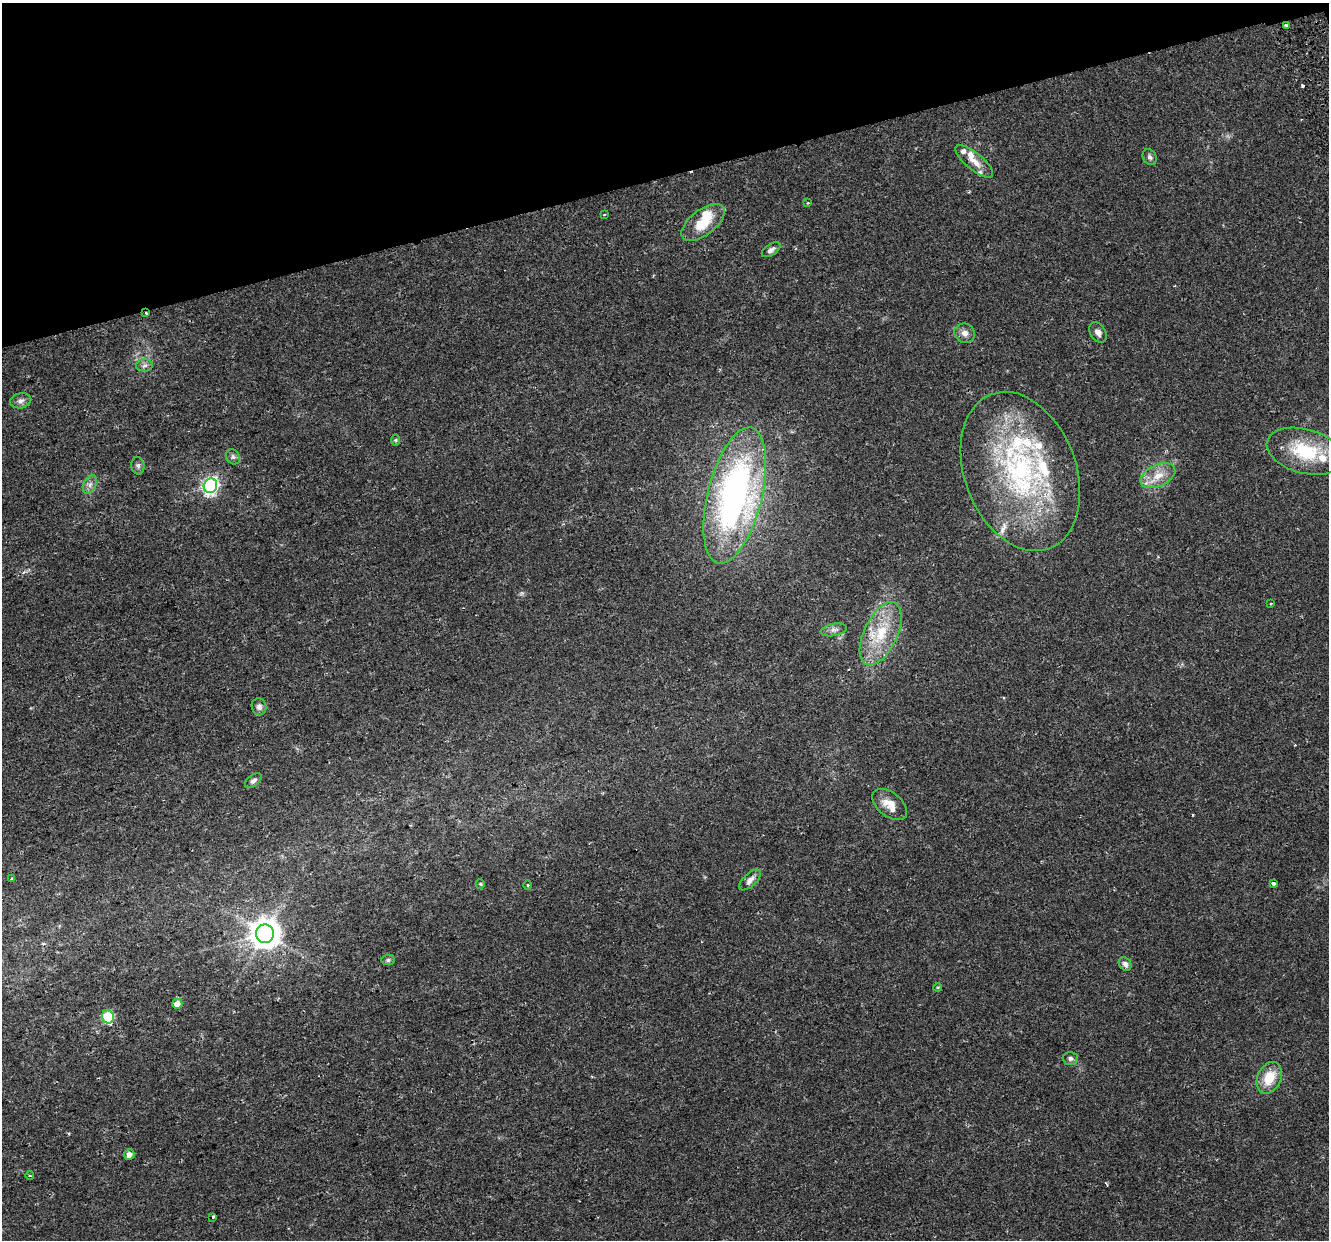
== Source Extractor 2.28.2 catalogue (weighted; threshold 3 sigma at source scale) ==
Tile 3 of 4 x 4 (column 3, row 1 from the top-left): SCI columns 2711-4037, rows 3791-5028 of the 5422 x 5159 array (HDU 1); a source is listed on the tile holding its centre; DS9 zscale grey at full resolution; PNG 1331 x 1242 px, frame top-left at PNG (2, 3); each listed source drawn as its Kron ellipse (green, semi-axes under 4 px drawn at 4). Shown black and unused: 14% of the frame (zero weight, under 2 of 3 exposures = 3% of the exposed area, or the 3 px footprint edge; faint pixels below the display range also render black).
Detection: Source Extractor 2.28.2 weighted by HDU 2 'WHT'; one run over the whole footprint, this tile lists its part. Background 0.0356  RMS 0.005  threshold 0.0226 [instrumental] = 3 sigma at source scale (4.5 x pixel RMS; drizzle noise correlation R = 1.50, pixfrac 1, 0.0396/0.0396 arcsec/px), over >= 5 px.
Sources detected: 58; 1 too faint to see at this stretch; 4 cosmic-ray / hot-pixel residue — neither listed nor drawn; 10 inside a brighter listed object's ellipse — not listed separately; the other 43 listed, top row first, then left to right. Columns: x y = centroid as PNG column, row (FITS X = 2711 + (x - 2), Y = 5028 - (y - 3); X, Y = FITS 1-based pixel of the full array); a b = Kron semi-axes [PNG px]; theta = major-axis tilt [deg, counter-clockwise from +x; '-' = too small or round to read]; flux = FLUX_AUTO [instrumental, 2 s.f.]
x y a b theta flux
1286 25 3 3 - 1.4
1150 157 8 6 -63 1.2
974 161 23 8 -39 5.7
808 203 3 2 - 0.7
604 215 3 2 - 0.43
703 222 25 12 37 13
771 250 10 5 33 1.8
146 313 4 2 - 0.47
1098 332 11 7 -56 2.5
965 333 10 9 - 2.9
145 365 8 6 3 1.5
21 401 11 7 13 2.1
396 440 6 4 89 0.63
1305 451 39 22 -15 27
233 457 8 6 -55 1.4
138 466 8 6 -83 1.4
1020 471 82 56 -69 110
1158 476 18 11 25 7.3
90 485 10 6 63 2.1
210 486 7 6 - 130
735 495 70 27 76 160
1270 604 3 2 - 0.5
834 630 13 6 10 2.2
881 633 34 16 65 21
259 707 8 7 - 1.9
253 781 10 5 38 1.6
890 804 20 12 -39 7.1
12 879 4 3 - 2
750 880 13 6 44 2.7
480 884 5 4 - 0.6
1274 884 4 3 - 3.1
527 885 5 3 - 0.48
265 934 9 9 - 820
388 960 7 5 0 1
1125 964 7 5 -54 1.6
938 987 4 3 - 0.48
177 1004 5 5 - 4.1
108 1017 7 5 -74 39
1070 1058 8 6 -2 1.3
1269 1078 17 11 65 11
129 1154 5 5 - 3
30 1176 4 3 - 0.44
213 1217 3 3 - 1.7
Overlapping masked pixels (flux is a lower limit): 1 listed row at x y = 146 313